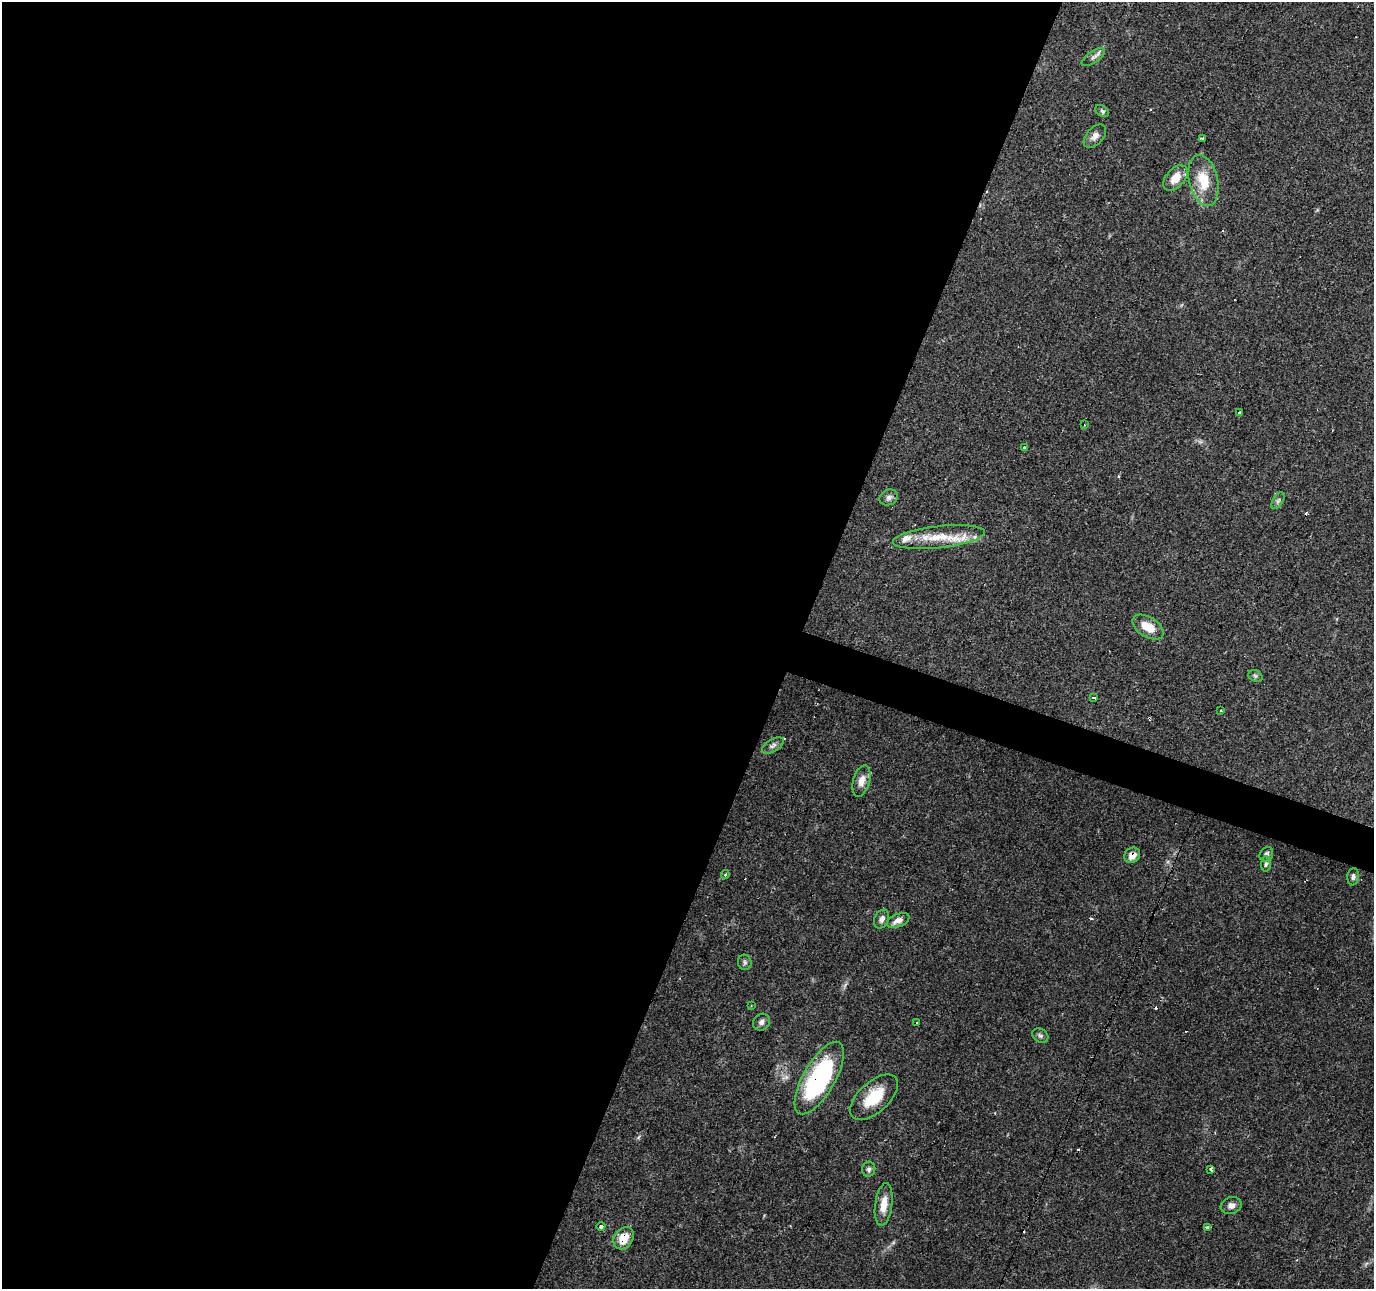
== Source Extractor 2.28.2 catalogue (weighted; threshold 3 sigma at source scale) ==
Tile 5 of 4 x 4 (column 1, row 2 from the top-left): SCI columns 8-1379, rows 2851-4137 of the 5493 x 5634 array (HDU 1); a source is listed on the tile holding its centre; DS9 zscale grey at full resolution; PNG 1376 x 1291 px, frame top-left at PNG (2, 2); each listed source drawn as its Kron ellipse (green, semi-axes under 4 px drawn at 4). Shown black and unused: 60% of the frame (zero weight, under 2 of 3 exposures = <1% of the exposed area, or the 3 px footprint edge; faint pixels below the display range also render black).
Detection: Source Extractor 2.28.2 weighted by HDU 2 'WHT'; one run over the whole footprint, this tile lists its part. Background 0.0634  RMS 0.0049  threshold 0.022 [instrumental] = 3 sigma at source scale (4.5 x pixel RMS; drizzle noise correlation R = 1.50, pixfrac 1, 0.0396/0.0396 arcsec/px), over >= 5 px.
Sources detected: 51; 10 cosmic-ray / hot-pixel residue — neither listed nor drawn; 2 inside a brighter listed object's ellipse — not listed separately; the other 39 listed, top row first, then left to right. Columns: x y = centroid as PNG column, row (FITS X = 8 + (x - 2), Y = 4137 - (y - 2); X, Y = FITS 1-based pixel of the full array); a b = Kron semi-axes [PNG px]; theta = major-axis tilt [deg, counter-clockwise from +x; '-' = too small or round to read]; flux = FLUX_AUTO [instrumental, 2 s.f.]
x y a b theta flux
1093 57 13 5 35 1.9
1102 111 7 5 -32 1.3
1095 136 14 8 48 2.8
1202 139 3 3 - 3.7
1175 178 15 9 48 7.2
1203 180 26 14 -77 14
1240 413 4 3 - 4.1
1084 425 3 2 - 0.6
1024 448 3 3 - 1.7
889 497 9 7 24 1.7
1278 501 9 5 57 1.1
939 537 46 11 6 16
1148 627 17 10 -32 8.3
1255 676 7 5 -22 1
1094 698 4 3 - 4
1220 711 3 3 - 1.7
773 746 12 6 30 1.8
861 781 16 8 74 4.2
1266 854 7 6 - 1.4
1132 855 8 7 - 3.8
1266 864 8 5 87 1.2
725 875 4 3 - 0.9
1353 877 8 6 82 1.4
882 919 10 7 65 2.1
898 920 12 6 23 3.1
745 962 8 6 -73 1.2
751 1005 3 2 - 0.48
762 1022 9 7 44 1.9
917 1023 3 2 - 0.58
1040 1036 8 6 -36 1.3
819 1078 41 16 60 77
874 1097 29 15 42 17
869 1169 7 6 - 1.3
1211 1169 3 3 - 5.1
884 1204 21 8 82 6.8
1231 1206 11 8 18 2.6
601 1227 4 4 - 1.9
1207 1227 4 3 - 4.5
623 1238 12 9 55 9.1
Overlapping masked pixels (flux is a lower limit): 3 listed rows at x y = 1132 855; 819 1078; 623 1238